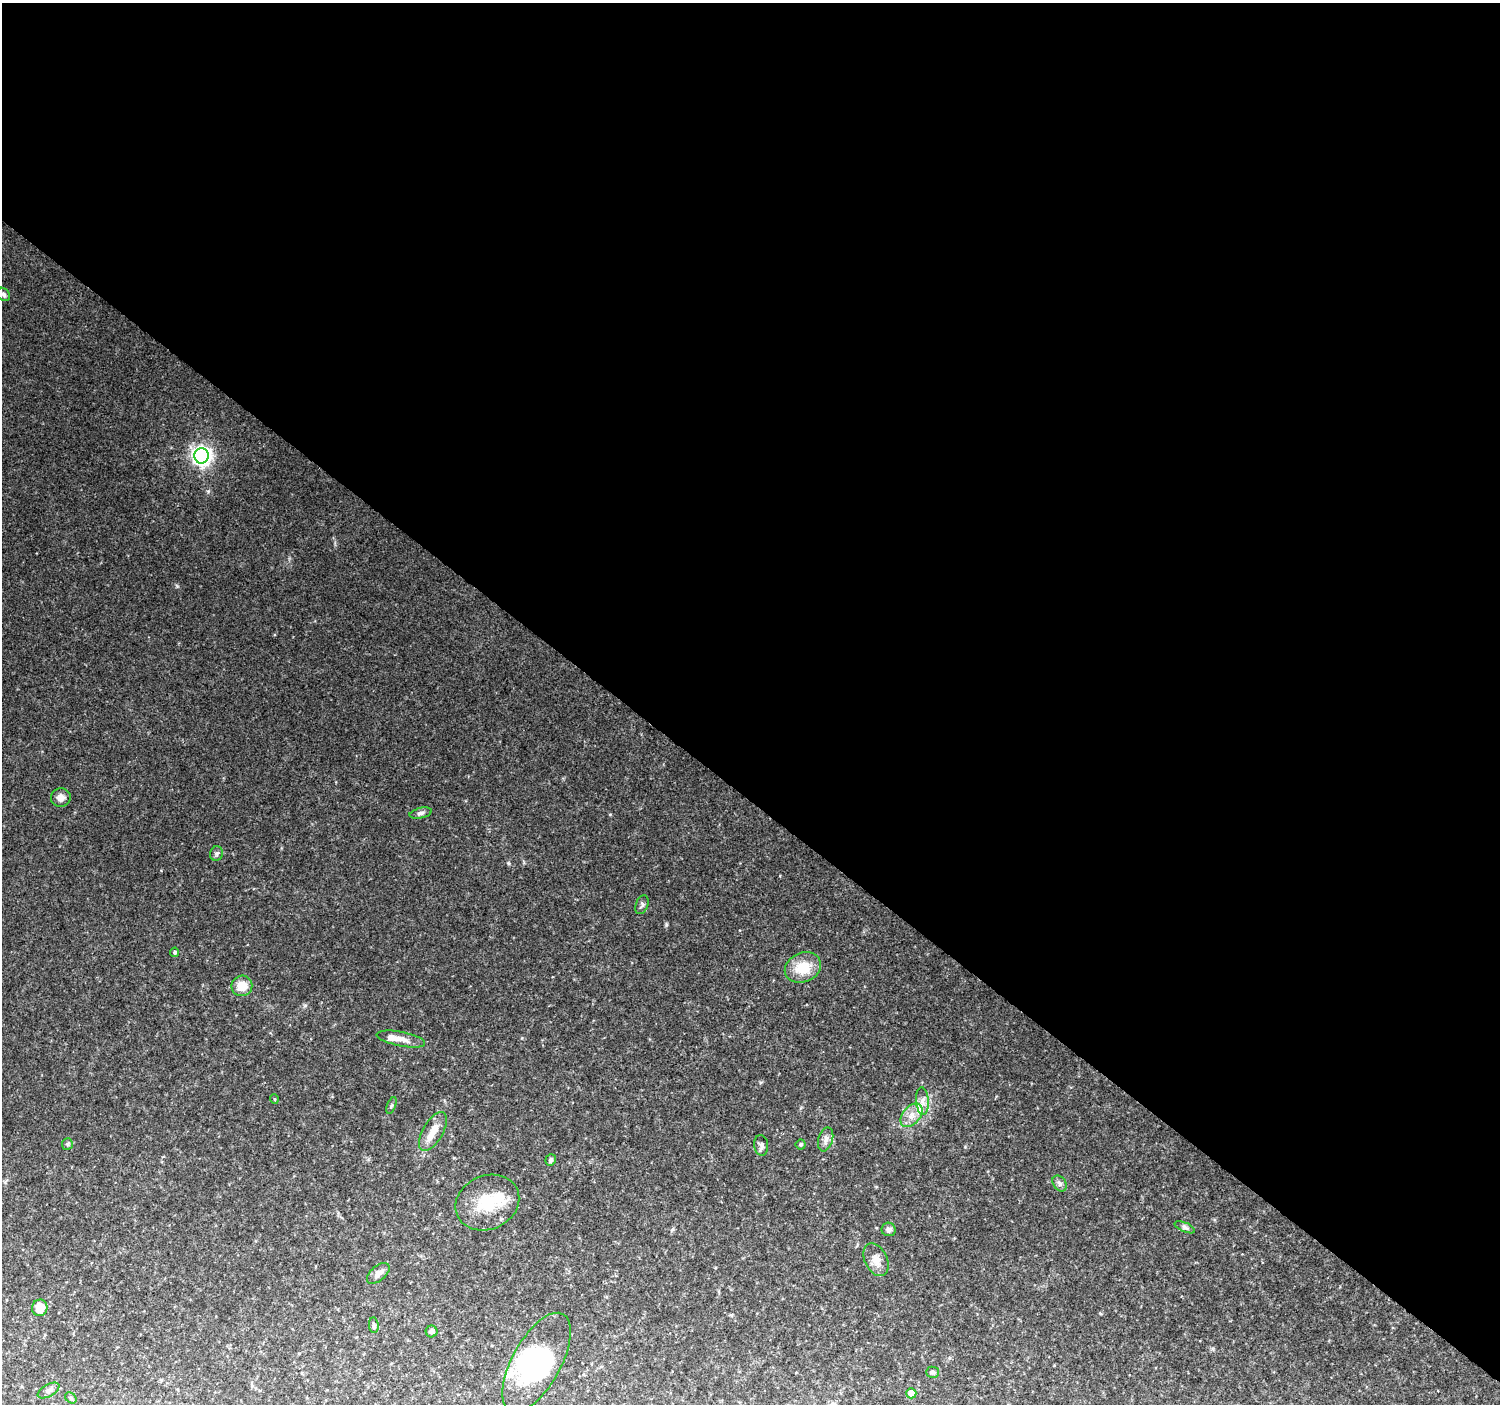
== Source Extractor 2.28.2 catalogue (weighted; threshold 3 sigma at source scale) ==
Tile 3 of 4 x 4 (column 3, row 1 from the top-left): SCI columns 3002-4499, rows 4448-5849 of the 5997 x 6023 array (HDU 1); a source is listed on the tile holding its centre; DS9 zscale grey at full resolution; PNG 1502 x 1406 px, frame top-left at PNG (2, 3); each listed source drawn as its Kron ellipse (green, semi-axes under 4 px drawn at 4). Shown black and unused: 57% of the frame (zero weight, under 2 of 3 exposures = <1% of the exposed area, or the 3 px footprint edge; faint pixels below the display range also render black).
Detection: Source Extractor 2.28.2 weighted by HDU 2 'WHT'; one run over the whole footprint, this tile lists its part. Background 0.124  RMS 0.0084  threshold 0.0379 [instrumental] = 3 sigma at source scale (4.5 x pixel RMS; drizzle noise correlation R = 1.50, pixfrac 1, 0.0396/0.0396 arcsec/px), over >= 5 px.
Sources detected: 40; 3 inside a brighter object's white glare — neither listed nor drawn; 3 inside a brighter listed object's ellipse — not listed separately; the other 34 listed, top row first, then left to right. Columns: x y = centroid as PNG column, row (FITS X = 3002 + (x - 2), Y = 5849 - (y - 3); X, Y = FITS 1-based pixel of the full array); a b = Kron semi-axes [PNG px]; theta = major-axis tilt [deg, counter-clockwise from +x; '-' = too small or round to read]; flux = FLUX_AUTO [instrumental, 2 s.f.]
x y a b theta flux
4 294 7 5 -47 2
201 456 7 7 - 400
61 798 10 9 - 5.3
421 813 11 5 13 2.4
216 853 7 6 - 1.9
642 905 10 6 69 2.2
175 952 4 4 - 1.6
803 967 19 14 23 21
242 986 10 10 - 12
401 1039 24 7 -11 7.5
274 1099 5 3 - 0.7
922 1101 14 6 -85 5.4
391 1105 9 3 69 1.2
911 1115 13 8 49 8.1
433 1131 22 10 59 11
826 1139 12 7 74 4.1
67 1144 6 5 - 1.4
801 1144 5 5 - 1.2
761 1145 10 7 -82 3.1
551 1160 6 5 - 2.2
1060 1183 9 6 -53 2.8
487 1203 33 27 23 35
1185 1227 11 4 -24 2.1
888 1229 7 6 - 3.3
876 1260 17 11 -64 8
378 1273 13 7 40 4.9
40 1308 8 7 - 12
374 1325 8 4 -82 1.8
432 1331 6 6 - 2.1
537 1362 55 24 61 75
933 1372 6 5 - 1.8
49 1390 12 6 29 3
911 1393 5 5 - 9.5
71 1398 6 5 - 1.4
Unlisted compact peaks at least as high as the median listed source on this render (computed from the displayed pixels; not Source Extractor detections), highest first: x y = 666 925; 208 491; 509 863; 610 814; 305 1005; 761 1082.